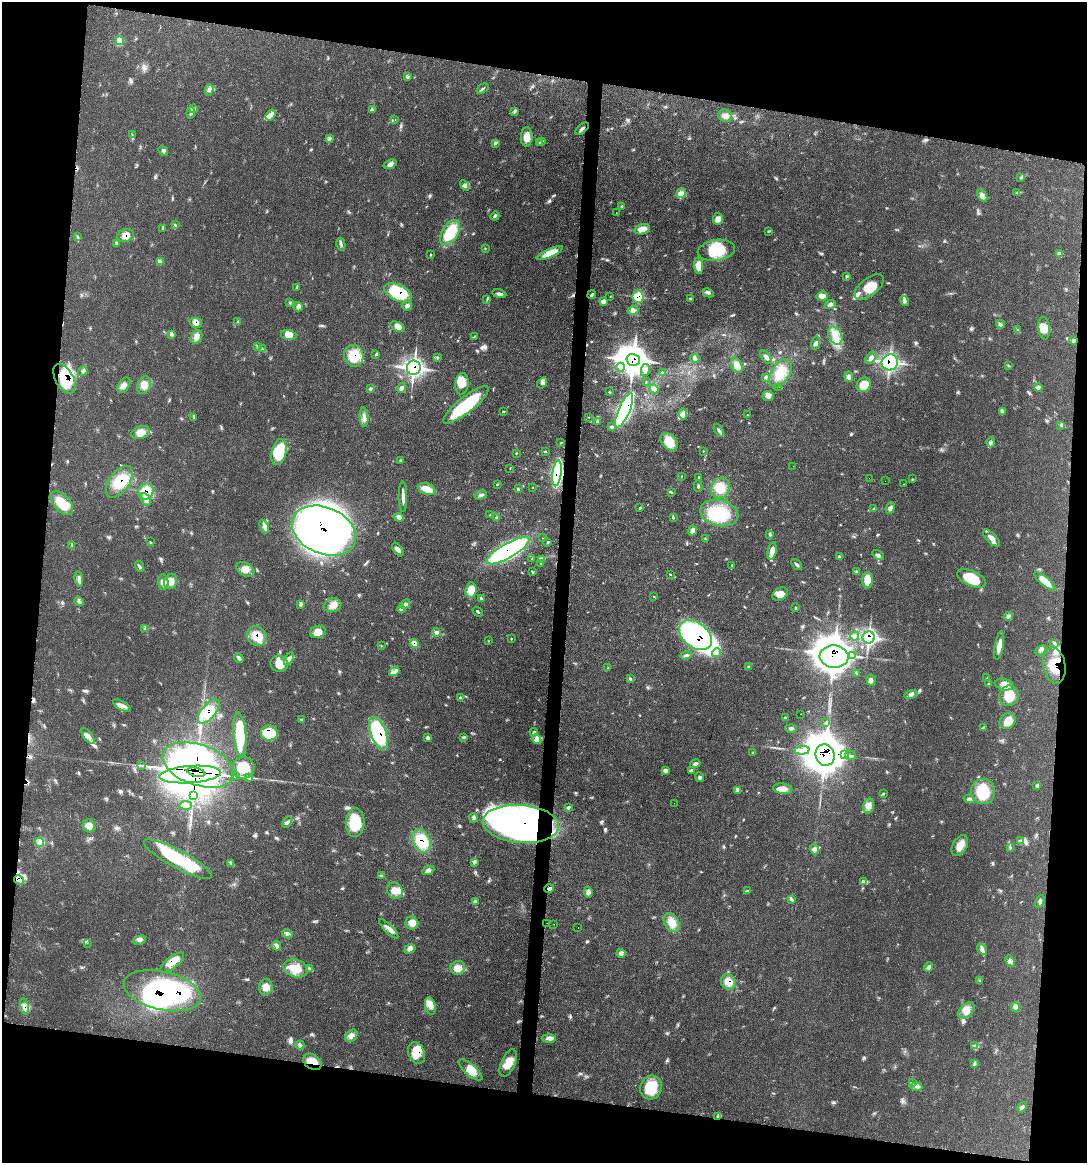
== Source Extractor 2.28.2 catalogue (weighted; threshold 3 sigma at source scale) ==
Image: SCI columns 115-4451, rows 8-4648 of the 4688 x 4663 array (HDU 1 of 3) = the unmasked area's bounding box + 8 px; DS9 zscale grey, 4 x 4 block average (1 PNG px = mean of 4 x 4 image px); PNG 1089 x 1165 px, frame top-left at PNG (2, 2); each listed source drawn as its Kron ellipse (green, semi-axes under 4 px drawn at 4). Shown black and unused: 19% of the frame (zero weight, under 3 of 4 exposures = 2% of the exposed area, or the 3 px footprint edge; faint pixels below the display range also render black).
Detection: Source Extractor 2.28.2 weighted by HDU 2 'WHT'. Background 0.0546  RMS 0.0033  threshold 0.0147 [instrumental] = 3 sigma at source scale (4.5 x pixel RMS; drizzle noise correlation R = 1.50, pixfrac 1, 0.05/0.05 arcsec/px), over >= 5 px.
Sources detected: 413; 28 inside a brighter object's white glare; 4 cosmic-ray / hot-pixel residue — neither listed nor drawn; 7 coinciding with a brighter row at this scale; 24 inside a brighter listed object's ellipse — not listed separately; the other 350 listed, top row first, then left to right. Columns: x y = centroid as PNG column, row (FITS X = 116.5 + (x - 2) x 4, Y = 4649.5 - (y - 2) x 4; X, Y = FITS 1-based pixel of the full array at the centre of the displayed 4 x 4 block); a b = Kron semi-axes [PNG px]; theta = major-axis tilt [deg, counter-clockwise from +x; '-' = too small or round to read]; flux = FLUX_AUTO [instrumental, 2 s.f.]
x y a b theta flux
119 41 3 2 - 2.2
408 76 4 2 - 2.1
482 89 7 2 36 3.5
209 90 6 3 73 5.3
194 109 2 2 - 1.9
372 109 2 2 - 0.91
515 111 4 2 - 2.6
191 113 6 3 86 5.7
271 115 6 4 56 7
725 116 7 6 - 11
395 120 2 2 - 0.39
582 129 8 3 41 5.3
132 135 2 2 - 0.87
527 137 10 6 88 17
329 138 2 2 - 0.9
540 142 2 2 - 0.86
542 142 2 2 - 1.2
495 143 2 2 - 2
163 151 5 3 - 4
390 164 7 4 20 7.3
1021 178 2 2 - 0.87
465 185 5 4 - 5.3
681 193 5 4 - 7.2
1016 193 2 2 - 1.4
982 195 7 3 -58 7.3
622 206 3 2 - 1.8
616 213 2 2 - 0.37
495 216 5 2 - 3
718 219 6 5 - 11
175 225 3 2 - 1.4
163 228 3 2 - 1.2
642 229 8 5 16 19
768 231 3 2 - 1.7
450 233 14 8 58 81
125 235 8 6 21 16
77 237 2 2 - 0.91
117 243 2 2 - 1.2
341 244 6 3 -75 4.9
485 248 2 2 - 0.78
716 250 19 10 8 57
550 253 14 4 24 38
1059 253 3 2 - 0.91
430 255 2 2 - 1.1
160 261 3 2 - 2.6
699 266 8 4 -88 23
846 276 3 2 - 1.6
297 287 4 2 - 2.2
869 287 17 8 38 43
398 293 15 8 -26 110
708 293 6 3 -26 4.8
499 294 7 3 -12 5.4
592 295 4 2 - 3.7
822 296 6 5 - 9.9
610 297 2 2 - 0.67
638 297 6 5 - 43
487 299 2 2 - 1.2
690 299 3 2 - 2.2
603 301 4 3 - 8
905 301 5 2 - 4.2
290 303 2 2 - 1.3
830 304 6 3 22 5.8
407 306 5 4 - 5
298 307 4 4 - 5.9
633 310 5 4 - 6.3
238 322 4 2 - 1.8
196 323 6 5 - 12
1000 324 5 2 - 3.4
397 327 8 4 -26 13
1044 328 11 5 -83 23
1017 330 2 2 - 0.81
172 335 2 2 - 2.1
289 335 8 5 -13 27
474 336 4 2 - 1.6
835 336 9 6 -63 21
196 337 7 5 60 9.8
1073 341 4 3 - 3.5
816 343 6 3 76 5.7
258 346 4 2 - 2.1
262 348 2 2 - 1.6
376 354 3 2 - 2
354 356 11 9 -74 51
766 357 8 3 -56 6.6
437 358 3 2 - 1.7
871 358 7 4 52 7
695 359 5 3 - 4
633 360 7 6 - 3100
890 362 8 8 - 190
737 365 8 5 -63 16
1008 366 2 2 - 0.8
621 367 4 4 - 6.4
414 368 7 7 - 280
645 370 6 4 79 7.6
83 371 5 3 - 4.4
662 372 3 2 - 1.9
780 373 15 9 59 38
766 377 3 3 - 2.6
849 377 5 4 - 6.3
64 379 16 9 -60 96
646 382 2 2 - 1.2
542 383 6 3 51 5.4
462 384 11 6 83 26
124 385 8 5 55 11
144 385 9 6 69 16
864 385 7 6 - 28
779 387 2 2 - 0.34
401 388 5 3 - 5.7
1039 388 4 3 - 4.5
371 389 4 3 - 2.8
654 389 5 3 - 8.8
609 392 2 2 - 0.76
768 396 5 5 - 6.6
466 405 28 8 39 130
624 410 18 5 66 670
503 411 3 2 - 1.4
1002 412 2 2 - 1.8
683 414 6 4 -84 7.8
747 415 2 2 - 0.61
364 417 10 4 -85 11
588 417 2 2 - 0.78
194 418 2 2 - 0.92
597 421 3 3 - 2.2
1061 425 3 2 - 1.4
612 427 4 2 - 4.4
719 430 7 3 -62 4.9
141 433 9 6 15 18
561 442 3 2 - 1.7
669 442 10 7 -44 44
991 442 5 2 - 3.9
703 451 2 2 - 0.89
279 452 13 7 76 71
546 452 2 2 - 1.3
516 453 2 2 - 1.6
400 461 3 2 - 1.3
793 466 2 2 - 0.43
510 468 3 2 - 0.96
557 473 13 4 83 290
681 476 2 2 - 0.9
699 478 4 2 - 2.2
869 478 2 2 - 0.41
912 479 2 2 - 1.4
885 481 2 2 - 0.46
119 482 18 10 54 57
497 484 2 2 - 1.2
903 484 2 2 - 3.2
698 486 5 2 - 2.7
533 487 2 2 - 0.61
720 488 11 9 67 27
427 489 9 5 -21 22
518 489 3 2 - 2.5
146 491 8 7 - 40
671 492 4 2 - 2.2
481 495 6 3 18 5.2
403 497 15 2 -89 9.8
146 500 7 4 -61 8.6
62 503 14 8 -47 44
640 508 3 2 - 2.4
890 508 6 4 69 6.6
874 509 3 3 - 2.1
719 513 19 13 -15 93
490 515 3 2 - 1.7
399 517 5 4 - 6.4
673 517 4 2 - 2.2
497 518 4 3 - 3.5
264 526 7 3 -68 7.4
324 531 33 23 -23 1100
692 531 5 3 - 11
770 535 3 2 - 1.9
542 538 2 2 - 0.45
705 538 3 2 - 1.5
991 538 11 5 -45 14
150 542 3 2 - 1.5
548 542 3 2 - 2.2
72 545 3 2 - 2.9
398 549 8 3 -57 10
508 551 24 7 30 360
772 551 9 3 79 18
878 555 6 3 -31 5.1
839 557 3 2 - 2
532 559 3 2 - 1.4
541 559 4 3 - 5.3
541 563 2 2 - 0.72
797 564 6 2 -49 4.8
139 566 5 2 - 3.6
732 566 4 2 - 2.1
245 569 10 6 -31 16
532 572 3 2 - 2.1
857 572 4 2 - 2.3
670 574 3 2 - 1.4
971 578 15 7 -24 70
79 579 7 4 -81 7.6
867 580 8 5 89 31
171 581 8 6 69 17
1045 581 13 4 -40 28
163 582 8 5 -86 9.8
471 590 8 5 86 28
780 594 8 6 31 21
654 596 3 2 - 1.2
481 598 3 2 - 2.1
79 601 5 3 - 4.2
300 604 4 3 - 2.9
405 604 5 2 - 3.2
333 605 9 7 20 15
796 608 2 2 - 1.4
401 609 4 3 - 4.1
478 612 5 2 - 2.5
1008 616 4 4 - 5.3
145 629 2 2 - 1.6
318 632 8 6 17 21
436 632 4 3 - 5.2
696 635 18 12 -38 550
257 636 10 9 - 37
854 636 4 2 - 2.8
869 637 6 6 - 180
511 638 2 2 - 1.4
488 641 2 2 - 0.69
414 643 5 4 - 17
1054 643 3 2 - 2.5
382 646 2 2 - 0.84
999 646 15 4 81 15
1041 650 6 4 44 6
716 653 5 4 - 6.3
686 655 5 3 - 4.3
834 656 14 11 -4 1700
852 656 3 3 - 4.3
239 658 5 3 - 4.2
289 659 7 3 64 8.2
279 664 9 8 - 30
1054 665 18 11 -80 62
608 667 2 2 - 0.59
748 667 4 3 - 2.9
394 671 5 4 - 7.4
857 673 2 2 - 1.5
987 678 2 2 - 1
630 679 4 2 - 2.7
871 680 6 4 -82 5.8
988 684 3 2 - 1.6
1004 685 9 5 -12 17
911 694 7 3 12 5.9
1009 696 10 9 - 42
460 697 3 2 - 1.4
122 706 10 4 -30 12
209 711 15 7 50 50
801 714 2 2 - 0.6
785 718 3 2 - 1.8
301 719 4 2 - 1.6
1008 721 9 7 45 19
826 722 2 2 - 1
983 727 4 2 - 2
791 728 5 3 - 4.4
534 732 4 2 - 2.3
269 733 8 7 - 81
378 733 17 7 -69 200
240 734 22 6 -85 72
88 736 9 4 -51 11
464 737 4 2 - 2.5
428 738 4 4 - 4.3
537 739 5 3 - 6.9
802 750 7 3 6 9.1
753 752 3 2 - 1.3
825 755 11 9 -77 1700
845 755 4 2 - 5
850 755 5 2 - 3.6
695 764 5 3 - 5.2
198 765 37 20 -19 4500
141 766 3 2 - 2.1
243 768 11 11 - 49
665 770 4 4 - 3.8
691 770 3 3 - 3
196 772 9 2 -12 5600
190 774 31 8 4 4700
235 776 3 2 - 1.4
249 777 3 2 - 3
700 777 5 2 - 3.4
1037 785 3 3 - 2.6
783 789 10 5 -8 18
737 791 2 2 - 1.5
983 791 12 12 - 67
883 794 3 2 - 1.5
193 796 2 2 - 1.6
969 799 5 2 - 4.1
674 803 2 2 - 0.31
186 806 6 4 3 6.8
868 806 7 5 77 11
568 808 4 3 - 3.1
473 818 4 2 - 2.8
287 822 6 3 63 4.8
355 823 14 9 87 83
521 824 38 19 -4 710
89 826 7 6 - 12
421 841 12 8 -66 80
1020 841 2 2 - 1
39 842 5 3 - 6.4
960 846 11 7 61 20
1010 848 2 2 - 1.8
814 849 5 4 - 6.4
178 859 38 9 -28 160
474 862 3 3 - 3
231 864 4 2 - 3
428 870 6 2 24 4.7
382 876 2 2 - 1.7
19 880 5 3 - 6.5
864 881 3 2 - 1.8
549 889 5 3 - 8
395 891 8 7 - 20
747 891 3 2 - 2.3
588 892 6 3 -79 6.3
791 899 2 2 - 1.4
475 901 3 2 - 2.2
1040 901 7 2 70 3.7
412 923 6 6 - 14
547 923 2 2 - 1.1
672 923 10 7 -61 24
554 924 2 2 - 0.39
578 928 2 2 - 0.61
389 929 13 3 -46 12
287 934 5 2 - 4.1
140 940 6 4 19 7.4
87 943 2 2 - 0.45
277 946 5 4 - 5.7
410 949 6 4 40 7.3
982 949 6 3 -55 6
621 953 4 4 - 5.8
1010 961 6 3 -65 5.5
172 962 14 6 38 21
928 967 5 4 - 4.9
296 968 12 8 -18 31
458 968 7 6 - 17
310 969 3 2 - 2.4
980 980 2 2 - 0.82
728 982 8 7 - 22
266 987 8 6 79 15
162 991 39 19 -13 270
430 1006 9 5 -78 15
24 1007 8 3 -79 7.7
1015 1007 5 4 - 6.1
966 1010 10 6 43 17
351 1036 7 5 46 9.8
549 1038 7 4 -1 8.6
300 1045 4 2 - 3.1
974 1046 2 2 - 1.2
417 1053 11 8 -68 36
312 1062 10 7 -36 21
508 1063 15 7 66 27
974 1064 4 2 - 2.2
471 1070 15 5 -40 22
912 1083 4 2 - 2.6
651 1087 12 11 - 55
916 1087 6 3 -6 6.1
1022 1107 5 2 - 3
718 1117 3 2 - 3.1
Overlapping masked pixels (flux is a lower limit): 40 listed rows (the first 20) at x y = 125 235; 398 293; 638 297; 196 323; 354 356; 633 360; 890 362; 414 368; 64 379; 624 410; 557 473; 119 482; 146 491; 324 531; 508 551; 696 635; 257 636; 869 637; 414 643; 834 656
Diffuse or blended objects may show on this block-average render without a row.